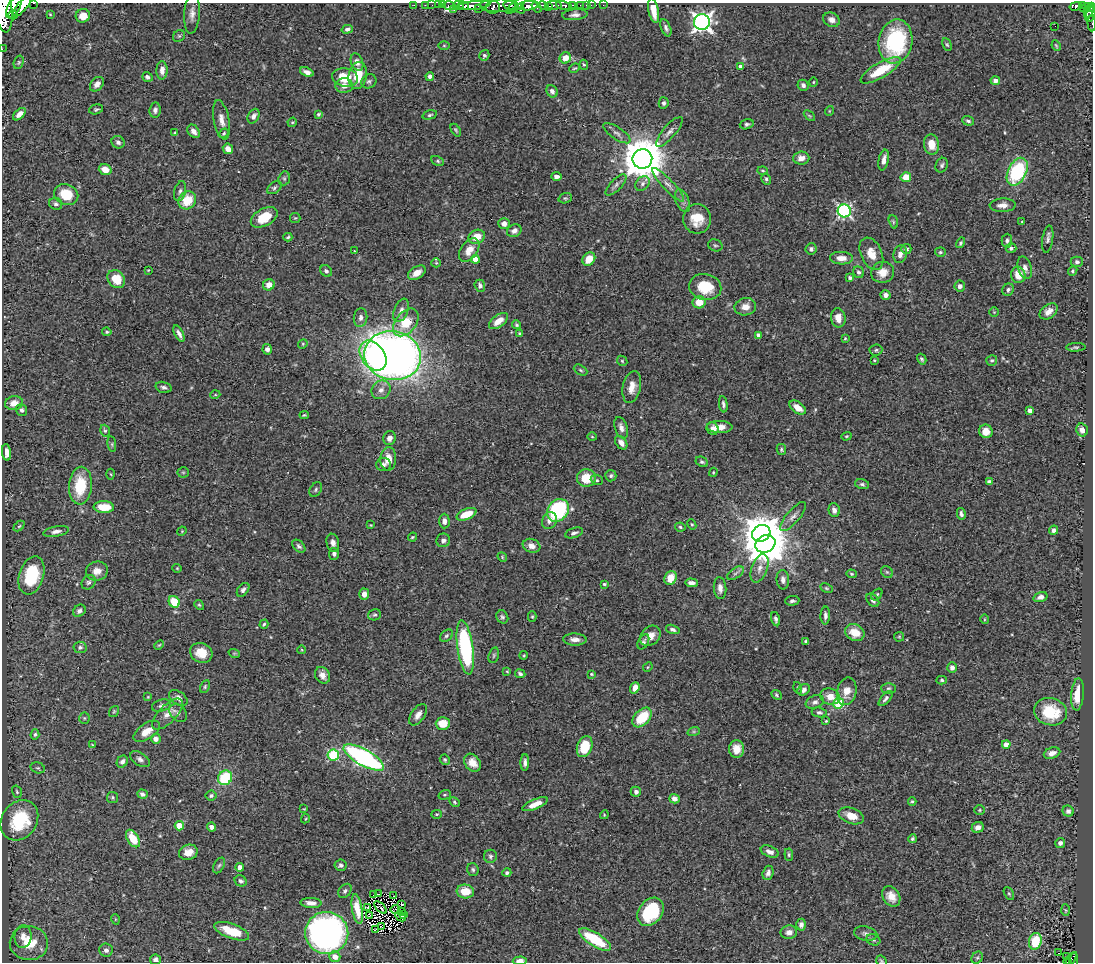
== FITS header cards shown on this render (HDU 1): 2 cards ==
NAXIS1  =                 1091
NAXIS2  =                  960

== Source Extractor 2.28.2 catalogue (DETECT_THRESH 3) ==
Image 1091 x 960 px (HDU 1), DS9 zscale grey, 1 PNG px = 1 image px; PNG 1095 x 964 px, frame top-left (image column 1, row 960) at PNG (2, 3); each listed source drawn as its Kron ellipse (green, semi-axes under 4 px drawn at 4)
Background 0.735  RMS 0.023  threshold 0.0704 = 3 sigma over >= 5 px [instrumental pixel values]
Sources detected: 426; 1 with non-positive FLUX_AUTO (blend fragments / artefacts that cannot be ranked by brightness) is neither listed nor drawn; the other 425 listed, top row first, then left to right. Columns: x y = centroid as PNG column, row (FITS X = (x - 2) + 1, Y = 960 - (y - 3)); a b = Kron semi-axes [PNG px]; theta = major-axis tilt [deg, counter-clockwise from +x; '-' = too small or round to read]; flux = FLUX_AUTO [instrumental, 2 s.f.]
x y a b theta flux
34 3 3 2 - 24
414 5 2 2 - 9.7
425 5 2 2 - 8.4
432 5 2 2 - 11
438 5 2 2 - 10
443 5 3 2 - 12
459 5 5 2 - 130
474 5 17 4 7 720
499 5 19 7 1 370
509 5 6 4 -7 260
516 5 12 4 39 170
554 5 8 3 -3 270
572 5 3 2 - 37
581 5 4 2 - 33
586 5 3 2 - 6.3
591 5 2 2 - 7.7
603 5 2 2 - 4.9
1082 5 3 2 - 45
22 6 13 4 51 550
449 6 6 3 -13 39
463 6 5 3 - 230
528 6 10 4 4 740
544 6 5 3 - 240
549 6 4 3 - 130
564 6 8 4 -12 160
1075 6 6 4 13 130
14 7 12 6 62 830
493 7 7 6 - 150
537 7 6 3 -56 330
1091 7 4 3 - 170
1086 8 6 3 27 140
454 9 3 2 - 32
478 9 3 2 - 46
520 9 5 3 - 110
4 11 21 8 -85 2000
653 11 12 5 -79 21
1089 11 6 4 58 220
50 14 3 3 - 1.3
192 14 20 8 86 12
13 15 4 3 - 110
575 15 13 5 4 6.3
1090 15 8 4 68 170
83 16 7 6 - 19
831 20 9 7 -25 7.7
702 22 8 8 - 750
1092 24 8 2 -87 19
1055 26 2 2 - 2.3
666 28 9 5 -68 4.8
347 29 6 4 16 4.2
179 36 6 5 - 2.7
895 41 22 16 79 160
444 45 6 4 0 2
947 45 6 4 -62 2.2
1056 45 5 3 - 1.6
2 49 2 2 - 6.5
484 55 5 4 - 3.6
565 58 6 5 - 20
19 62 7 5 72 2.5
357 62 9 6 -68 7.3
584 65 5 4 - 2.1
741 67 4 4 - 14
575 68 5 3 - 1.8
162 70 9 5 88 9.3
881 70 23 7 30 51
307 72 7 4 -21 6.5
358 75 14 9 79 32
147 77 5 4 - 5.3
345 77 13 9 -10 39
430 77 4 4 - 5.6
369 81 8 6 31 4
995 81 5 4 - 7.1
813 82 4 3 - 1.3
97 84 8 6 48 8.2
803 85 6 5 - 4.5
344 86 9 7 -2 11
552 91 6 5 - 6.9
664 103 5 5 - 4
96 109 7 5 15 2.7
155 110 7 5 83 5
829 111 5 3 - 1.2
19 114 8 4 44 10
318 114 3 3 - 2.3
430 115 7 4 15 2.9
254 116 8 5 61 6.3
809 116 6 4 -44 1.8
221 120 20 7 -79 13
968 121 6 4 -20 4
292 122 5 4 - 1.7
747 124 7 5 15 3.5
456 130 7 3 -58 2.1
194 131 7 5 -53 8.6
669 132 19 6 50 9
175 133 4 4 - 2.3
224 133 5 4 - 2.2
617 133 16 6 -33 7.1
118 142 7 6 - 5.4
932 145 10 7 -80 22
228 149 5 5 - 9.9
801 158 8 6 4 10
642 159 10 9 - 6000
884 160 10 5 78 8.6
438 161 6 4 -28 2.6
942 165 7 6 - 3.7
105 169 6 5 - 15
763 171 5 3 - 1.9
1017 172 15 9 63 140
556 176 5 3 - 7.2
906 177 5 5 - 26
284 178 7 5 71 3.2
766 179 6 4 -59 3.1
642 184 8 6 47 5.6
616 185 13 5 45 5.6
668 185 22 5 -47 11
274 188 8 5 36 3.5
180 191 10 5 75 5.3
66 195 12 10 -21 42
565 198 7 5 17 2.4
187 200 9 8 - 40
682 201 12 6 -67 7.1
56 204 6 5 - 4.5
1003 205 13 7 3 10
844 211 6 6 - 290
264 217 14 8 29 37
295 218 5 5 - 2
697 219 14 14 - 29
893 222 7 4 -71 2.2
1022 222 4 4 - 1.8
504 224 6 5 - 8.5
514 231 7 6 - 7.3
288 237 4 3 - 2.4
477 237 8 7 - 23
1048 239 14 5 82 5
1007 241 7 5 88 4.4
960 243 6 4 58 2.6
715 245 7 5 -20 2.9
1011 248 5 5 - 4.6
811 249 5 5 - 4.1
906 249 5 5 - 5.2
469 250 13 8 55 18
354 251 2 2 - 1.2
940 252 5 4 - 2.3
871 254 17 10 -66 22
900 254 9 6 73 9.5
841 258 11 6 -2 15
475 259 4 4 - 19
589 259 7 6 - 24
1077 262 6 5 - 3.7
436 263 5 4 - 1.8
1025 268 12 6 -74 7.9
148 270 3 3 - 1.1
326 271 6 5 - 4.2
1073 271 5 4 - 2.3
858 272 6 5 - 4.2
883 272 11 10 - 19
417 273 10 6 32 12
1018 275 8 7 - 21
850 278 4 3 - 4.3
116 279 10 8 -50 33
269 285 6 5 - 13
480 286 6 5 - 5.1
960 286 5 5 - 6.1
705 287 16 13 -12 50
1008 290 6 5 - 4.5
886 295 5 4 - 6.9
699 302 6 6 - 23
745 307 11 8 10 14
401 310 12 7 68 8.5
1049 311 10 6 36 12
994 312 4 4 - 1.5
361 318 9 6 84 7.3
838 318 9 7 -79 15
498 321 11 6 37 18
406 322 16 10 51 45
517 325 4 3 - 2.3
107 332 5 4 - 2.3
520 333 4 3 - 2.6
179 334 9 4 -63 6.9
758 335 4 3 - 5.3
845 338 4 3 - 2
303 344 5 4 - 1.9
1076 347 9 4 2 2.9
267 349 5 4 - 6.1
876 350 6 5 - 3.2
373 356 16 11 -55 95
393 356 28 24 -11 1500
922 359 6 4 -61 3
874 360 3 2 - 1.8
992 360 6 5 - 2.6
622 361 6 4 -46 2.1
581 370 7 5 -28 2.8
164 387 8 5 -16 4.7
632 387 16 9 78 16
381 390 10 9 - 9
215 395 5 3 - 1.5
14 403 9 7 14 15
723 404 8 4 -82 4.4
798 407 9 5 -35 15
22 410 6 5 - 4.7
1030 410 4 4 - 7.2
304 415 4 3 - 1.9
720 427 13 6 -1 18
621 428 11 6 -71 8.5
712 428 6 5 - 6.7
1082 430 6 5 - 8.8
105 431 6 4 -73 2.2
986 431 7 6 - 16
846 436 5 4 - 1.8
592 437 5 3 - 1.3
389 438 7 6 - 7.9
621 443 7 5 -52 8.5
112 444 8 4 -82 2.4
781 449 5 4 - 2.6
6 452 8 4 -83 9.4
388 459 11 8 87 18
702 462 6 5 - 3.2
383 465 7 6 - 5.1
183 472 5 5 - 2
713 472 5 3 - 1.5
111 474 5 3 - 1.7
611 476 6 5 - 3.2
586 478 9 9 - 34
597 480 6 5 - 2.4
989 482 4 4 - 4
862 484 7 5 -14 3.3
80 486 19 11 86 63
316 489 8 5 54 3.2
104 507 10 6 -4 36
558 510 12 10 51 160
834 510 7 5 -75 6.3
467 514 10 5 21 29
961 514 6 4 -78 4.2
793 517 18 6 49 8.9
549 520 9 7 66 8.5
444 521 7 5 -89 6.4
692 524 5 4 - 1.9
371 525 4 3 - 1.2
19 526 6 4 44 1.9
680 527 5 4 - 2.3
1053 530 5 4 - 4.9
56 531 13 5 10 8.3
182 531 5 3 - 1.7
574 533 9 5 17 5.4
761 533 9 8 - 2700
412 537 5 3 - 2.2
443 540 7 6 - 6.1
333 543 9 6 -77 7.5
765 544 10 8 26 4900
299 546 8 5 -44 3.8
531 546 9 6 -20 11
334 554 6 5 - 4.8
502 557 5 4 - 1.8
177 568 4 4 - 1.5
760 568 15 8 70 12
97 571 11 9 16 13
887 572 6 5 - 3.2
735 573 9 5 34 4.5
852 574 5 4 - 2.1
31 575 19 12 72 91
671 578 7 6 - 23
783 580 10 6 -85 6.7
89 582 8 6 49 3.8
691 583 6 4 -2 6.1
604 584 4 3 - 2
720 588 11 6 -85 8
826 588 6 4 -27 2.1
243 590 8 5 51 4.6
364 594 5 5 - 8.7
877 594 6 4 48 2.3
1040 597 7 5 16 8.1
873 600 8 5 -47 6.2
792 601 7 5 4 4
174 602 6 5 - 44
199 605 5 4 - 2.1
79 611 7 5 41 5.2
374 615 6 5 - 2.9
825 616 9 5 89 5
502 617 7 5 -61 3.4
532 617 5 4 - 1.8
776 619 7 4 -76 4
984 619 5 3 - 1.5
264 624 4 3 - 2.6
673 629 7 4 -16 4.3
855 632 10 8 -26 25
446 636 7 5 39 3.1
650 636 11 9 43 15
899 637 5 5 - 1.8
575 639 12 6 -2 9
643 642 8 5 61 3.9
806 642 4 3 - 2.7
159 645 5 3 - 1.6
80 647 6 6 - 4
465 647 27 8 -82 210
302 650 4 3 - 1.4
201 653 11 9 -25 25
234 653 6 3 -18 1.7
494 655 8 5 73 2.9
524 655 4 3 - 1.5
648 667 5 4 - 1.8
952 667 5 4 - 6.6
507 671 4 4 - 1.6
520 674 5 4 - 3.8
592 674 4 3 - 1.7
322 675 9 7 -59 10
942 680 5 4 - 2.6
205 687 7 4 64 2.4
635 688 6 4 68 14
798 688 6 4 -72 1.8
888 688 7 5 2 3
804 690 6 5 - 6.1
847 691 14 9 77 18
1078 694 16 6 85 28
776 695 6 4 -43 2.4
830 696 10 8 -17 17
148 697 3 3 - 1.1
178 698 10 6 -35 8.6
886 698 9 4 49 4.7
815 702 9 6 22 5.3
838 703 5 5 - 120
161 706 10 6 17 4.7
114 711 6 4 55 1.9
819 712 7 5 -6 3.3
1050 712 16 13 -15 63
178 713 10 7 -45 5.3
167 714 20 8 45 16
418 715 12 6 56 9.7
642 717 12 7 46 53
84 718 5 5 - 2.4
826 721 4 4 - 1.9
443 723 7 6 - 26
147 731 15 7 34 19
694 731 6 4 19 2.5
35 734 5 4 - 2.9
156 739 5 5 - 7.8
92 744 4 2 - 1.2
1006 745 4 4 - 13
585 747 11 7 70 45
737 749 8 7 - 18
1052 753 8 5 18 11
333 755 5 5 - 140
364 758 22 8 -30 380
140 759 11 6 -34 5.6
445 760 5 4 - 2.3
122 762 6 5 - 5.5
525 762 8 4 88 5
472 763 10 7 -50 16
38 768 7 5 -15 3
225 778 7 6 - 78
17 792 6 4 -74 2.7
636 792 5 5 - 5.1
142 794 5 4 - 4.6
211 795 5 5 - 3.4
445 795 6 4 19 2.1
112 797 5 5 - 2.5
674 799 5 4 - 8.3
912 801 4 3 - 2
455 802 5 4 - 2.4
535 804 13 5 23 16
304 809 3 3 - 1.2
980 810 5 5 - 2.2
1068 811 6 5 - 4
437 814 5 4 - 1.9
604 815 4 3 - 1.4
851 816 13 7 -21 22
306 819 5 3 - 1.5
19 820 21 17 55 100
179 826 5 4 - 36
212 827 4 4 - 5.3
978 827 6 5 - 10
133 839 9 5 -59 36
912 839 4 4 - 2.4
1060 843 5 5 - 5.6
188 852 9 7 18 16
770 852 9 5 -23 7
789 855 6 4 -85 2.2
490 856 6 6 - 3.6
219 865 8 5 61 3.3
341 865 6 5 - 4.4
240 867 4 4 - 13
473 869 6 5 - 3.2
507 873 4 4 - 2.7
768 873 7 5 73 5.4
241 881 6 5 - 3.5
345 891 8 5 53 3.7
465 891 8 7 - 29
1009 893 7 4 -62 2.4
378 894 2 2 - 0.8
373 895 2 2 - 0.58
393 896 3 2 - 0.3
891 896 11 8 -55 15
311 903 10 5 -3 10
402 904 3 2 - 1.6
368 907 3 2 - 1.1
380 908 8 2 -43 0.5
357 909 15 5 -80 20
395 909 5 2 - 0.77
1065 910 6 4 -87 2.4
402 912 4 2 - 0.16
651 912 15 11 49 98
404 914 3 2 - 1.8
369 916 3 3 - 1.4
401 916 6 2 -43 0.03
115 919 5 3 - 1.3
801 925 6 5 - 7
381 926 3 2 - 1.3
375 930 3 2 - 2
232 931 18 7 -20 41
789 932 8 6 10 9
327 933 21 21 - 720
866 934 12 7 -11 6
23 936 11 8 82 13
595 939 18 6 -32 75
873 940 7 5 -22 3.4
1035 941 8 6 79 48
29 943 19 17 -1 45
106 950 7 6 - 5.7
1059 953 3 2 - 1.9
335 957 6 5 - 13
1066 957 3 2 - 9.7
977 958 6 5 - 2.9
1071 959 7 3 60 1.1
155 960 5 5 - 5.1
520 961 7 4 3 9.7
881 961 6 5 - 2.1
1067 962 4 2 - 23
1074 962 9 2 82 31
At the frame edge (FLAGS 8, measured only in part): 11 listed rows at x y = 34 3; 22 6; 1091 7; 4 11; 1092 24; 2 49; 155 960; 520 961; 881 961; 1067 962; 1074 962
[1 non-positive-flux detection neither listed nor drawn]